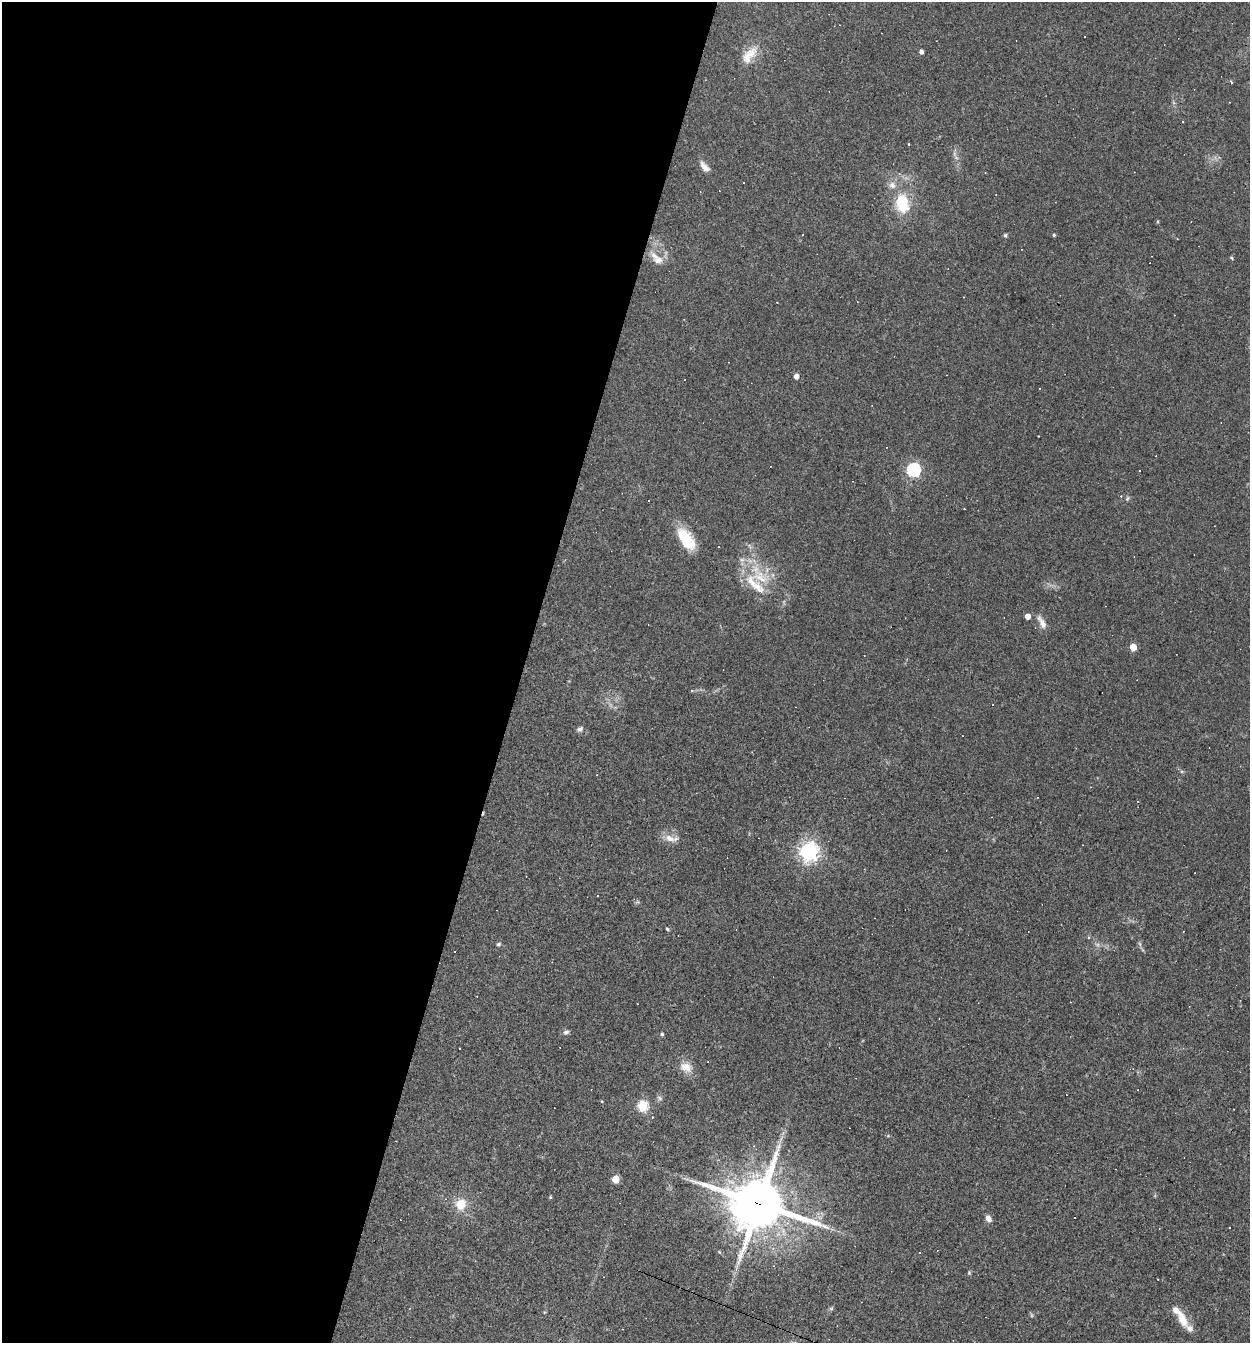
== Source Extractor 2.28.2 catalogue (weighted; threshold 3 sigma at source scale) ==
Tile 5 of 4 x 4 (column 1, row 2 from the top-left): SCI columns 259-1506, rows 2682-4022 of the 5378 x 5362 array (HDU 1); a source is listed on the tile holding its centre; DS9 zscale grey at full resolution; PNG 1252 x 1345 px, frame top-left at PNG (2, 2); no overlay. Shown black and unused: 42% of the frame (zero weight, under 3 of 4 exposures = <1% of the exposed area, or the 3 px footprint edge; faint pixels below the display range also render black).
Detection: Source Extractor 2.28.2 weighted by HDU 2 'WHT'; one run over the whole footprint, this tile lists its part. Background 0.0527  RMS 0.0047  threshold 0.0212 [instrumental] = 3 sigma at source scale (4.5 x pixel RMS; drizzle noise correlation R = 1.50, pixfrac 1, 0.05/0.05 arcsec/px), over >= 5 px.
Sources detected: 82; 28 cosmic-ray / hot-pixel residue — not listed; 6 inside a brighter listed object's ellipse — not listed separately; the other 48 listed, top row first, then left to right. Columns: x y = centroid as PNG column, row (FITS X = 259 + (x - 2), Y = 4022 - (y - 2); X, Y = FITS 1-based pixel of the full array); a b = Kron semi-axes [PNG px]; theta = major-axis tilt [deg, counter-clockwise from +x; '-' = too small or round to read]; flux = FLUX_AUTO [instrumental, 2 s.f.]
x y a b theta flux
921 52 4 4 - 1.7
751 54 23 12 53 6.9
1231 82 4 3 - 0.85
1229 102 3 2 - 0.28
1183 122 3 3 - 3.5
909 144 2 2 - 0.44
704 167 15 7 -49 3.3
743 182 2 2 - 0.3
892 185 10 8 -59 2.7
902 203 21 14 -80 17
1005 235 5 5 - 0.65
1054 235 4 4 - 0.53
1232 258 4 4 - 0.56
658 260 14 12 -19 4.5
796 376 4 4 - 2.6
1039 389 3 2 - 0.42
1038 436 3 2 - 0.3
913 470 6 6 - 81
1139 471 2 2 - 0.3
1127 498 7 4 69 0.77
648 501 2 2 - 0.35
686 540 29 14 -58 14
760 577 42 16 -55 19
1027 616 4 4 - 3.9
1042 623 20 7 -61 3.3
1133 647 5 4 - 10
692 690 4 4 - 0.55
580 729 7 6 - 1.5
670 838 15 9 -25 4
809 851 7 6 - 230
597 896 3 3 - 1.2
667 929 5 4 - 0.55
1088 937 5 4 - 0.61
498 944 5 5 - 0.84
566 1032 8 5 27 1.2
662 1034 4 4 - 0.76
686 1067 17 12 -19 5.2
602 1101 4 3 - 0.35
642 1106 5 5 - 38
888 1136 5 3 - 0.43
616 1179 5 5 - 12
550 1197 5 3 - 0.46
461 1204 13 12 - 7.9
759 1204 20 17 -15 2200
988 1219 8 6 -63 2.3
969 1273 5 4 - 0.55
831 1308 7 4 0 0.66
1182 1319 23 11 -67 6.7
Overlapping masked pixels (flux is a lower limit): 1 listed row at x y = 759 1204